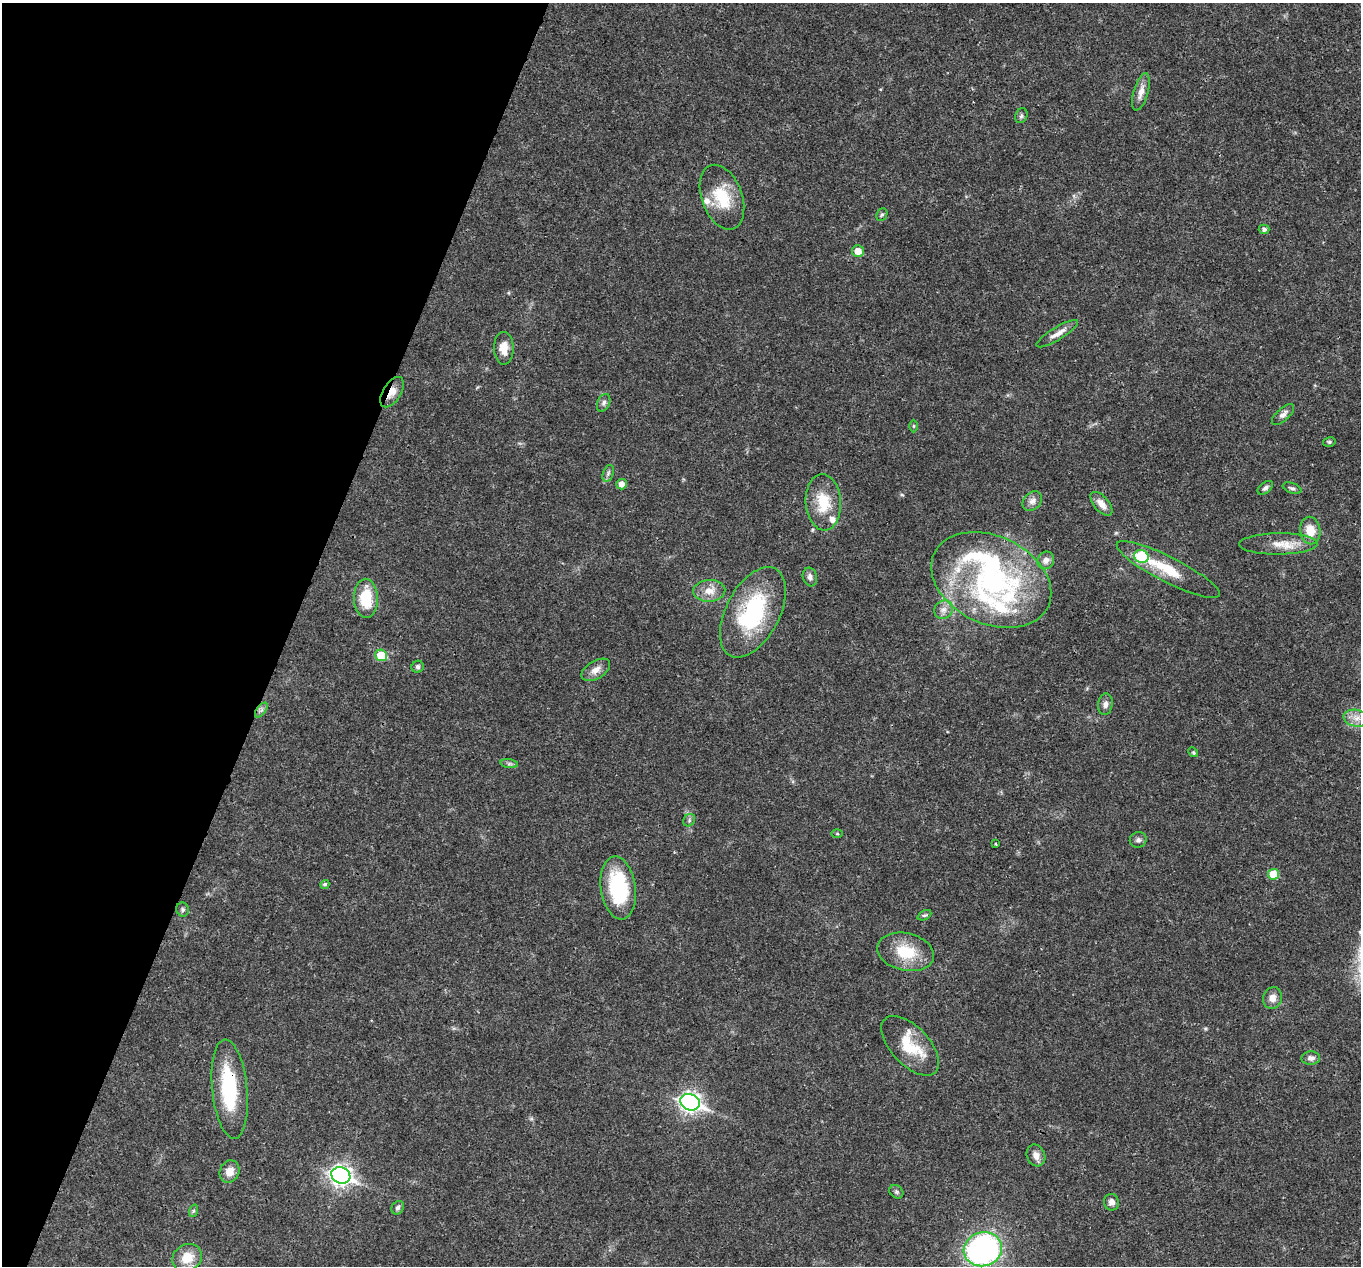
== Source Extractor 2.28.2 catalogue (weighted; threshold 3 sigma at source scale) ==
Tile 9 of 4 x 4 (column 1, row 3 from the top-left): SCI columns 6-1364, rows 1532-2795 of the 5444 x 5458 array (HDU 1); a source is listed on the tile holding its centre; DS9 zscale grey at full resolution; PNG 1363 x 1268 px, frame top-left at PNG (2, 3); each listed source drawn as its Kron ellipse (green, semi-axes under 4 px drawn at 4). Shown black and unused: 21% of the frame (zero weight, under 3 of 4 exposures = <1% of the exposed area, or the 3 px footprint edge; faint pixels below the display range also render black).
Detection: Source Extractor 2.28.2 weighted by HDU 2 'WHT'; one run over the whole footprint, this tile lists its part. Background 0.0168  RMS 0.0022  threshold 0.00981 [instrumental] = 3 sigma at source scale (4.5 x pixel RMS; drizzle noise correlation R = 1.50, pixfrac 1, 0.05/0.05 arcsec/px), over >= 5 px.
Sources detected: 70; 2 inside a brighter object's white glare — neither listed nor drawn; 5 inside a brighter listed object's ellipse — not listed separately; the other 63 listed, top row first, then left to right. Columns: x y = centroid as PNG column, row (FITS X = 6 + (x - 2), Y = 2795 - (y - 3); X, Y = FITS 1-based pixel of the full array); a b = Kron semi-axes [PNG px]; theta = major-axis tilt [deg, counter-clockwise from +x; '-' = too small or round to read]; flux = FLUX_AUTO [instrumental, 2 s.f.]
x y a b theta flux
1141 92 19 7 73 1.9
1021 116 7 6 - 0.49
722 197 33 20 -69 8.6
882 215 6 5 - 0.42
1264 229 5 4 - 0.65
858 251 6 5 - 2.3
1057 334 24 6 31 1.7
504 348 16 10 -89 2.6
392 392 17 9 57 2
604 403 9 6 67 0.67
1283 414 14 6 41 1
914 426 6 4 90 0.26
1329 442 6 5 - 0.38
608 473 9 5 71 0.54
622 484 5 5 - 1.3
1265 488 9 5 38 0.66
1292 488 10 5 -21 0.55
1032 501 11 8 45 1.2
823 502 28 17 -86 7
1101 504 14 7 -50 1.9
1310 531 14 10 -81 3.9
1278 544 39 10 0 4.1
1141 556 7 6 - 17
1046 560 9 8 - 1.1
1168 570 57 13 -27 8.1
810 577 9 7 -72 0.92
991 580 63 44 -25 39
709 591 16 11 4 2.7
366 598 19 12 -88 7.6
944 610 10 8 43 1.2
753 612 49 27 62 22
381 655 6 5 - 6.5
418 667 6 6 - 0.45
596 670 16 9 31 1.8
1105 704 11 7 83 1
261 710 8 4 53 0.6
1357 718 13 8 -10 1.7
1193 752 5 4 - 0.27
509 764 9 4 -8 0.49
689 820 6 5 - 0.48
837 834 5 3 - 0.22
1138 840 8 8 - 0.69
996 844 3 2 - 0.24
1273 874 5 5 - 4.9
325 884 5 4 - 0.44
618 888 32 17 -82 17
183 909 7 6 - 0.47
924 915 7 4 25 0.38
906 952 29 18 -13 7.8
1272 998 11 9 74 1.5
910 1046 37 19 -47 8.8
1311 1058 9 6 4 0.88
230 1089 50 17 -84 16
690 1102 10 8 -22 100
1036 1155 11 9 -65 1.4
229 1172 11 9 65 2.3
341 1175 10 8 -21 110
896 1192 7 6 - 0.48
1111 1202 8 7 - 1.1
398 1208 7 5 58 0.58
193 1211 6 4 71 0.33
983 1249 19 17 16 56
187 1258 15 13 33 4
Overlapping masked pixels (flux is a lower limit): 2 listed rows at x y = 392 392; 230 1089